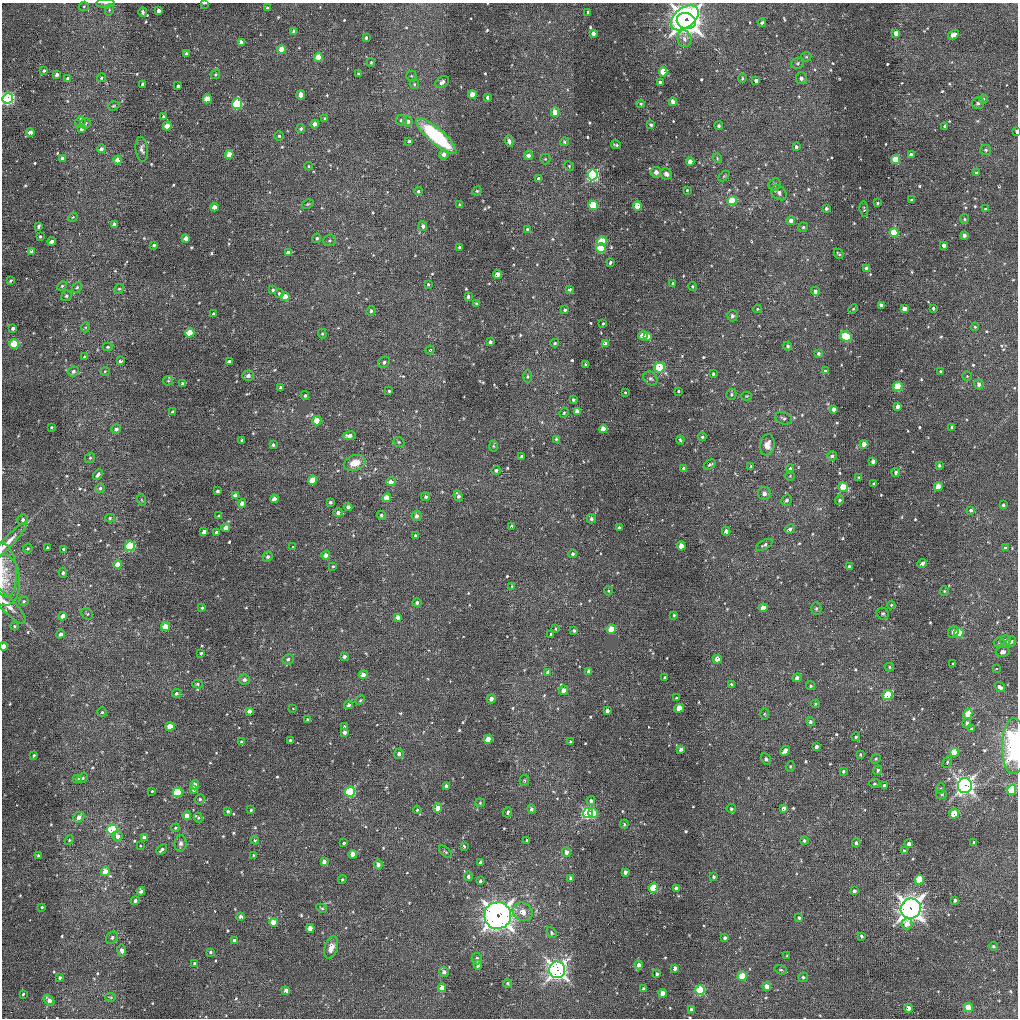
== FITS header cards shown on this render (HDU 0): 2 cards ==
NAXIS1  =                 1016 / length of data axis 1
NAXIS2  =                 1016 / length of data axis 2

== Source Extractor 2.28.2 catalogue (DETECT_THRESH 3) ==
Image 1016 x 1016 px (HDU 0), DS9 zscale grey, 1 PNG px = 1 image px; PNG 1020 x 1020 px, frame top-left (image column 1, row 1016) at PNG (2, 3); each listed source drawn as its Kron ellipse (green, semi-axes under 4 px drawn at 4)
Background 23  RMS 3.8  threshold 11.5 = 3 sigma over >= 5 px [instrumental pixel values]
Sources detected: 628; of the 628, the 500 brightest by FLUX_AUTO listed and drawn (128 fainter detections omitted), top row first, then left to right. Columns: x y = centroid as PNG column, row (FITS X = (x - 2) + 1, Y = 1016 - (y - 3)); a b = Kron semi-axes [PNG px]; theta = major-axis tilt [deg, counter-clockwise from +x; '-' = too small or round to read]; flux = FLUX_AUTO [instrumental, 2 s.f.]
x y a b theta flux
105 3 9 4 2 490
204 3 3 2 - 360
84 6 5 4 - 310
267 8 3 3 - 480
109 10 6 3 72 370
159 10 4 3 - 1400
143 12 5 3 - 480
588 12 3 3 - 430
685 18 16 10 39 130000
686 21 10 8 -21 150000
762 23 4 4 - 460
294 31 4 3 - 1400
593 33 4 3 - 1300
896 33 4 4 - 2500
953 35 6 4 31 1800
366 38 3 3 - 540
684 39 8 7 - 1200
241 42 4 4 - 3100
281 49 4 4 - 3500
186 54 4 3 - 540
318 57 4 4 - 5100
806 57 5 5 - 320
371 62 4 3 - 320
797 63 6 5 - 470
44 70 3 3 - 430
663 72 4 4 - 4700
57 74 3 3 - 870
215 74 5 4 - 290
358 74 4 3 - 330
411 76 5 5 - 330
68 78 4 3 - 980
101 78 4 4 - 370
742 78 5 3 - 310
801 78 6 5 - 890
756 80 4 3 - 980
442 82 7 5 36 1000
660 83 4 3 - 1100
143 84 4 3 - 1100
414 84 5 4 - 350
178 86 4 3 - 710
301 95 5 4 - 1400
472 95 4 4 - 4400
487 97 3 3 - 620
8 98 5 5 - 46000
207 99 4 4 - 5100
983 99 4 4 - 300
673 102 4 3 - 1300
978 103 6 6 - 780
237 104 5 5 - 26000
641 104 4 4 - 270
114 106 6 4 18 320
555 112 5 4 - 4500
163 116 3 3 - 360
325 118 4 3 - 360
401 120 5 5 - 640
408 121 5 5 - 1300
80 122 6 4 50 430
85 123 5 5 - 640
315 124 4 4 - 2900
651 125 4 3 - 410
167 126 4 4 - 4300
719 126 4 4 - 520
945 126 4 3 - 550
82 129 4 3 - 1100
301 129 4 4 - 660
1016 131 3 2 - 690
30 133 4 4 - 3500
279 136 4 4 - 320
436 136 26 7 -41 27000
409 141 4 3 - 570
509 141 6 4 -70 710
564 142 4 4 - 500
616 145 5 2 - 370
796 147 4 3 - 620
101 149 4 4 - 930
142 149 12 6 -83 1000
986 150 5 5 - 460
229 154 4 4 - 4200
444 154 5 5 - 1600
528 155 5 4 - 1300
911 155 4 4 - 1500
62 158 4 3 - 1100
717 158 5 4 - 360
545 159 5 5 - 320
117 160 4 4 - 2100
895 160 4 4 - 8200
690 162 4 4 - 2800
309 166 4 3 - 270
569 166 5 4 - 290
656 172 5 5 - 1000
976 173 4 3 - 510
666 174 6 5 - 1000
593 175 5 5 - 52000
724 176 6 4 44 320
538 178 3 3 - 460
775 184 6 5 - 620
687 190 3 3 - 280
418 191 4 4 - 520
477 191 5 4 - 330
779 193 8 6 -43 1000
911 200 3 3 - 300
732 201 4 4 - 8400
878 203 3 3 - 290
308 204 6 4 26 300
460 204 3 3 - 280
593 205 4 4 - 13000
638 206 4 4 - 6000
214 207 4 4 - 2500
826 208 3 3 - 550
864 209 7 3 -81 280
985 209 3 3 - 340
73 217 5 4 - 280
964 219 5 4 - 330
791 220 4 4 - 1800
114 224 4 4 - 1200
39 226 4 3 - 470
423 226 5 4 - 910
803 227 5 4 - 360
527 229 4 3 - 350
894 233 4 4 - 8900
964 235 4 4 - 1000
40 237 3 3 - 280
186 238 4 4 - 1800
317 238 4 4 - 440
329 240 6 5 - 500
52 241 4 4 - 1500
602 241 5 4 - 8500
154 245 3 3 - 550
944 245 4 3 - 1200
459 247 3 3 - 360
601 248 5 4 - 12000
31 251 4 3 - 1100
288 253 4 4 - 1700
839 254 5 3 - 320
610 262 4 3 - 420
867 269 4 4 - 1900
498 274 4 4 - 1300
10 281 3 3 - 360
673 283 3 3 - 340
428 284 4 3 - 370
62 286 5 4 - 340
693 286 4 4 - 280
77 287 6 4 49 380
119 289 5 4 - 370
569 289 4 3 - 620
273 290 4 3 - 450
815 291 4 4 - 850
279 293 4 4 - 480
66 296 5 5 - 540
468 296 4 3 - 570
285 297 4 4 - 2800
477 304 4 4 - 560
881 305 4 4 - 810
933 308 3 3 - 500
757 309 4 3 - 320
853 309 5 3 - 290
904 309 4 4 - 2000
565 310 4 4 - 510
371 311 5 4 - 590
213 314 3 3 - 320
732 316 5 5 - 630
603 324 3 2 - 290
86 327 5 3 - 270
975 327 4 4 - 270
13 328 3 3 - 740
190 333 5 4 - 7500
322 334 5 4 - 360
643 336 4 4 - 4900
648 336 4 3 - 1400
846 336 6 5 - 16000
490 342 4 3 - 690
555 343 4 3 - 360
14 344 5 4 - 12000
605 344 4 4 - 1800
788 346 4 4 - 470
108 347 5 4 - 390
430 350 4 4 - 290
818 353 4 3 - 460
85 357 4 4 - 480
120 361 3 3 - 650
229 362 4 3 - 860
384 362 6 5 - 600
586 364 3 3 - 540
659 368 5 5 - 17000
73 371 5 5 - 730
105 371 4 4 - 290
825 371 4 4 - 460
941 371 3 3 - 310
713 374 3 3 - 480
248 376 6 5 - 690
527 376 7 3 90 340
967 376 5 4 - 270
650 378 8 6 -42 640
168 381 5 4 - 280
182 384 4 3 - 590
979 384 5 4 - 840
898 386 5 4 - 9100
281 388 3 3 - 620
389 391 3 3 - 340
678 391 3 2 - 300
625 392 3 3 - 1600
731 394 6 5 - 420
305 396 4 3 - 390
747 396 5 4 - 290
573 400 3 3 - 510
898 406 4 4 - 1400
834 409 4 4 - 1400
577 411 4 4 - 1700
173 412 3 3 - 480
564 413 5 4 - 350
784 418 9 6 -16 650
317 421 4 4 - 4200
51 427 3 3 - 300
952 427 3 3 - 530
116 429 5 4 - 890
603 429 4 4 - 3000
349 436 6 4 9 1400
702 437 4 4 - 370
556 439 4 4 - 280
242 440 3 3 - 460
680 440 4 3 - 380
399 442 6 4 -21 400
864 444 4 4 - 3500
273 445 3 3 - 510
767 445 10 7 81 2300
493 446 6 4 -88 360
522 456 3 3 - 340
832 456 5 4 - 640
90 458 5 4 - 400
873 461 4 3 - 670
355 463 11 7 19 4200
710 464 6 4 31 580
939 465 4 3 - 370
751 466 3 3 - 330
684 468 4 4 - 1200
790 468 4 4 - 370
496 470 4 4 - 500
896 472 4 4 - 660
98 475 6 4 50 780
790 476 5 4 - 310
859 477 3 3 - 270
313 480 4 4 - 5800
391 482 5 4 - 1700
874 484 3 3 - 370
843 487 5 4 - 6900
938 487 4 4 - 4600
100 488 5 4 - 500
218 491 3 3 - 430
764 493 6 6 - 900
236 495 4 4 - 2100
458 496 6 3 -65 660
426 497 4 4 - 450
387 498 4 4 - 4700
274 499 4 4 - 1700
142 500 6 3 -70 300
787 500 6 5 - 590
840 500 5 4 - 470
330 502 3 3 - 370
242 503 4 4 - 1300
1003 505 3 3 - 470
348 507 4 4 - 620
971 510 3 3 - 6200
338 513 5 4 - 1000
381 515 5 4 - 470
219 516 4 3 - 350
417 516 5 5 - 1000
110 518 5 4 - 370
591 519 4 4 - 490
23 520 5 5 - 590
512 526 3 3 - 550
226 528 4 4 - 2900
619 528 3 3 - 710
790 529 5 4 - 690
726 531 4 4 - 990
204 532 4 3 - 1000
216 533 3 3 - 690
415 535 4 3 - 280
8 542 27 5 46 2400
764 545 9 4 28 630
130 546 5 5 - 23000
681 546 4 4 - 3900
292 547 3 2 - 320
47 548 3 3 - 330
1005 548 4 3 - 600
28 549 5 4 - 380
63 549 3 3 - 2800
573 554 4 4 - 450
326 555 4 4 - 1800
268 557 5 5 - 580
922 564 5 4 - 770
118 565 4 4 - 3600
333 566 4 4 - 280
850 567 4 3 - 1100
4 570 27 12 -85 4700
63 573 5 4 - 550
4 581 25 16 -89 5200
512 586 4 4 - 280
608 591 4 4 - 270
944 591 5 4 - 280
24 601 5 4 - 320
417 603 4 4 - 580
8 605 25 7 -46 2700
891 605 4 4 - 330
202 608 4 3 - 360
763 608 4 4 - 3400
816 609 6 5 - 450
87 614 6 5 - 390
883 614 6 5 - 440
674 615 3 3 - 300
63 616 4 4 - 1600
398 617 4 4 - 1700
14 626 4 4 - 340
165 627 4 4 - 4900
556 629 3 2 - 290
611 629 4 4 - 6300
574 631 4 4 - 450
953 632 6 5 - 1100
959 633 5 4 - 9300
60 634 4 4 - 970
551 634 4 3 - 410
1005 641 6 5 - 960
999 642 5 5 - 390
1011 642 6 4 54 510
4 646 4 4 - 2400
1003 652 7 5 10 1000
201 653 3 3 - 330
344 656 4 4 - 690
288 659 6 5 - 630
717 659 4 4 - 2700
953 664 3 3 - 300
889 667 4 4 - 350
996 668 3 3 - 560
588 671 4 3 - 680
548 672 4 4 - 1400
363 675 4 4 - 2000
665 678 3 3 - 530
797 678 5 4 - 960
244 680 6 5 - 630
197 684 5 4 - 450
731 685 3 3 - 550
811 686 4 4 - 410
1000 687 5 3 - 790
563 690 5 4 - 1600
176 693 4 4 - 500
888 695 5 4 - 11000
676 698 3 3 - 310
491 699 4 4 - 1500
360 700 5 4 - 300
815 704 4 3 - 300
348 705 4 4 - 1100
679 708 5 4 - 3600
293 709 3 2 - 490
249 711 4 4 - 1000
607 711 4 3 - 1000
102 712 4 4 - 340
764 714 6 4 -89 280
968 714 5 4 - 6100
308 720 4 3 - 420
810 722 5 4 - 620
967 723 5 4 - 760
170 726 4 4 - 4400
344 727 4 3 - 430
972 729 4 3 - 430
344 732 4 4 - 890
856 737 4 4 - 410
488 739 4 4 - 4200
290 740 3 3 - 340
242 742 4 3 - 600
570 742 3 3 - 390
1014 746 28 12 90 23000
816 747 4 3 - 820
681 749 4 3 - 700
785 751 5 4 - 1600
954 752 4 4 - 9700
399 754 5 4 - 940
860 754 3 3 - 370
34 755 3 3 - 340
766 759 6 4 -57 500
876 759 5 4 - 370
947 762 6 4 63 410
790 766 5 4 - 300
878 770 5 4 - 560
843 771 4 4 - 520
83 778 5 4 - 360
77 779 4 4 - 850
524 780 5 4 - 360
874 783 5 4 - 330
195 785 4 4 - 2300
447 786 4 4 - 1400
884 786 4 3 - 500
965 786 7 7 - 120000
941 788 5 3 - 290
194 790 4 4 - 540
1012 790 5 4 - 13000
152 791 3 3 - 280
178 792 5 4 - 14000
350 792 5 5 - 21000
942 794 6 5 - 470
200 799 5 5 - 420
591 801 4 4 - 630
480 803 4 4 - 300
438 808 5 4 - 2500
783 808 4 4 - 1000
531 809 5 4 - 700
731 809 4 4 - 480
251 810 3 3 - 310
417 810 4 4 - 320
228 811 3 3 - 500
508 812 5 4 - 500
588 813 5 5 - 39000
593 813 5 4 - 4800
954 814 5 5 - 7000
187 816 4 4 - 2800
79 817 6 5 - 1500
198 818 5 4 - 360
624 824 4 4 - 300
175 828 4 3 - 300
112 829 5 5 - 21000
117 836 5 5 - 1200
144 837 4 4 - 1100
69 840 5 4 - 320
255 840 4 4 - 400
527 840 3 3 - 320
804 841 4 4 - 540
974 842 4 3 - 380
181 843 8 6 84 880
344 843 3 3 - 400
856 843 4 4 - 620
909 844 4 3 - 890
140 845 3 3 - 700
464 846 3 3 - 450
162 850 6 3 44 640
904 851 4 3 - 300
446 852 8 4 -42 370
566 852 4 4 - 1300
353 854 4 4 - 2800
38 855 3 3 - 420
253 855 3 2 - 270
324 861 4 4 - 1300
480 862 4 3 - 620
378 864 5 4 - 1300
105 871 5 4 - 3000
625 872 4 3 - 1100
468 876 4 4 - 820
714 877 3 3 - 420
571 878 4 4 - 1200
342 879 4 3 - 300
919 880 5 4 - 11000
480 881 3 3 - 460
654 888 5 4 - 13000
676 888 4 4 - 830
141 891 4 4 - 640
854 891 4 4 - 950
955 900 4 3 - 710
135 901 5 4 - 580
42 907 3 3 - 290
322 908 6 3 -26 300
911 908 10 9 - 220000
523 912 10 9 - 2400
498 915 13 13 - 220000
241 917 4 4 - 1100
799 918 4 4 - 460
273 922 4 4 - 4000
907 924 5 5 - 2700
310 928 4 4 - 2600
551 933 6 4 -54 450
861 936 4 3 - 450
112 938 7 5 44 560
725 938 3 3 - 590
234 940 4 3 - 610
993 946 5 3 - 340
331 947 11 6 72 2300
122 950 6 4 -81 960
210 952 4 3 - 350
787 956 3 3 - 280
477 959 6 5 - 810
194 963 3 3 - 350
478 965 5 4 - 1700
639 965 4 4 - 1300
675 968 4 3 - 830
557 970 8 8 - 140000
781 970 6 4 -18 350
444 972 5 4 - 940
657 974 3 3 - 480
742 976 4 4 - 10000
60 977 3 3 - 490
803 977 5 4 - 410
508 983 5 3 - 400
767 986 4 4 - 2300
442 988 4 4 - 3300
643 989 4 3 - 670
700 990 5 5 - 19000
286 991 4 4 - 1700
663 993 4 4 - 1900
23 994 3 3 - 330
111 997 5 4 - 310
49 1000 6 4 -49 1300
909 1008 4 4 - 1800
968 1008 4 4 - 4200
691 1010 4 3 - 870
At the frame edge (FLAGS 8, measured only in part): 11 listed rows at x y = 105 3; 204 3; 8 98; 1016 131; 8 542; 4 570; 4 581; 8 605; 4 646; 1014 746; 691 1010
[128 fainter detections neither listed nor drawn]

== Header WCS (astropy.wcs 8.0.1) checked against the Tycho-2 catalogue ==
Header WCS as astropy/WCSLIB reads it (applying the file's SIP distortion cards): RA---SIN-SIP/DEC--SIN-SIP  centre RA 01:43:02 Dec +09:11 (25.76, +9.18 deg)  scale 2.76 arcsec/px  FOV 46.7' x 46.4'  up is +159 deg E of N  parity normal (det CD < 0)
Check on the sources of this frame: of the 60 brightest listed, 12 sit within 4.1 arcsec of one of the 25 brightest Tycho-2 stars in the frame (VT <= 11.92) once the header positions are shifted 0.50 arcsec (0.49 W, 0.09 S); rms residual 1.55 arcsec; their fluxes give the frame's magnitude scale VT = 22.11 - 2.5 log10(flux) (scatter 0.46 mag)
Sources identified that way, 12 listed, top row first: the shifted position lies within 4.1 arcsec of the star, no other Tycho-2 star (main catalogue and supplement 1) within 8.2 arcsec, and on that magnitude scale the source's flux lands within +1.5 / -3 mag of the star's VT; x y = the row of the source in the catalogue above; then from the Tycho-2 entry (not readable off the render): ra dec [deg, ICRS J2000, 3 dp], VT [Tycho-2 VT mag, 2 dp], TYC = Tycho-2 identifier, HIP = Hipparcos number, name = IAU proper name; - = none
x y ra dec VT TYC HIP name
686 21 26.021 +8.876 8.70 622-968-1 - -
318 57 25.745 +8.800 11.56 622-306-1 - -
8 98 25.509 +8.743 10.35 621-517-1 - -
593 175 25.911 +8.961 11.25 622-821-1 - -
130 546 25.474 +9.096 11.31 621-292-1 - -
965 786 26.011 +9.497 8.39 622-473-1 8100 -
1012 790 26.044 +9.513 11.37 622-656-1 - -
588 813 25.730 +9.412 11.92 622-913-1 - -
112 829 25.381 +9.292 11.49 621-923-1 - -
911 908 25.937 +9.569 8.64 622-853-1 8078 -
498 915 25.636 +9.460 9.22 622-570-1 - -
557 970 25.664 +9.515 9.70 622-1301-1 - -